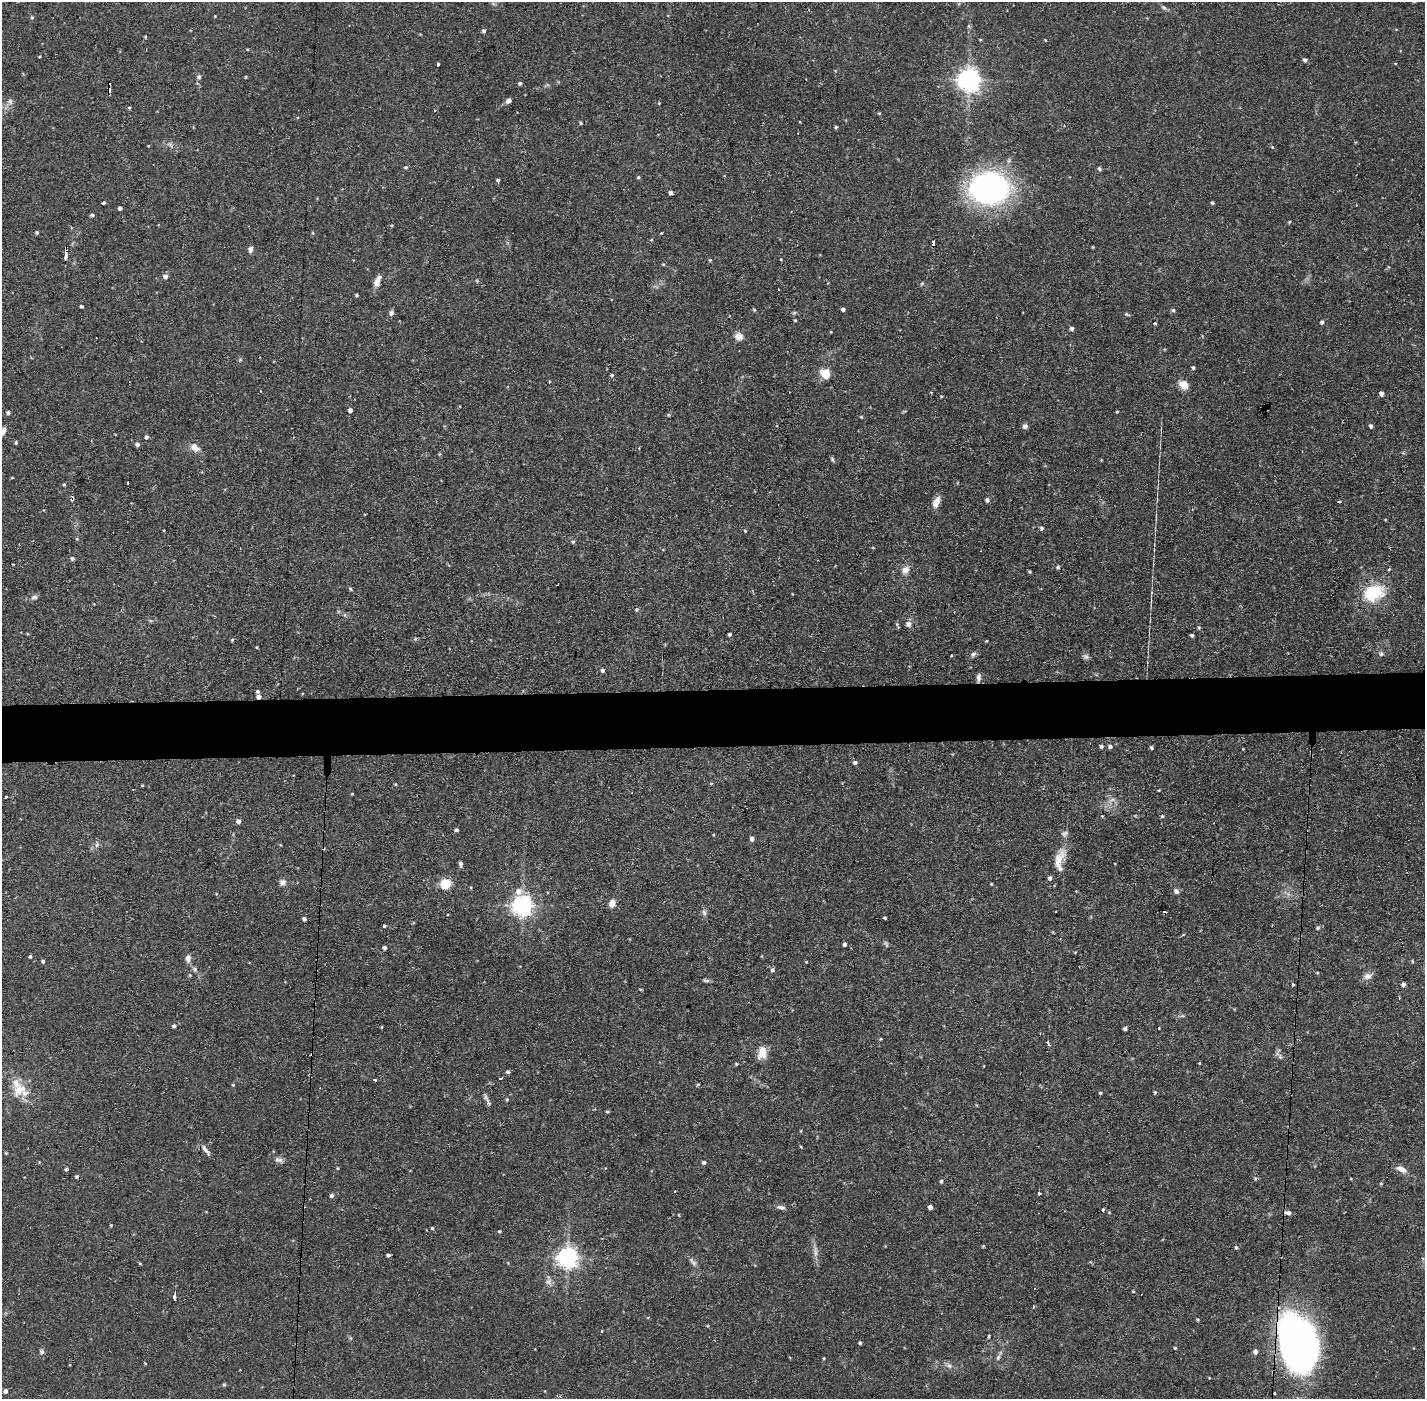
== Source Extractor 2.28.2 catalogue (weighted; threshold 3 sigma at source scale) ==
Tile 5 of 3 x 3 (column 2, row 2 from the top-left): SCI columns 1424-2846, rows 1452-2848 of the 4269 x 4300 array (HDU 1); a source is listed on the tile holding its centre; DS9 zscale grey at full resolution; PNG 1427 x 1401 px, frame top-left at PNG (2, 2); no overlay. Shown black and unused: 4% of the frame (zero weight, under 2 of 3 exposures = <1% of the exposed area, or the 3 px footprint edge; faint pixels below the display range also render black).
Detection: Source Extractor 2.28.2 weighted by HDU 2 'WHT'; one run over the whole footprint, this tile lists its part. Background 0.0744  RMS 0.0065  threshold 0.0293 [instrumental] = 3 sigma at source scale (4.5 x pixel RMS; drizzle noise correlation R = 1.50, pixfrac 1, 0.05/0.05 arcsec/px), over >= 5 px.
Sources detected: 234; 2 too faint to see at this stretch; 1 inside a brighter object's white glare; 9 cosmic-ray / hot-pixel residue — not listed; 5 inside a brighter listed object's ellipse — not listed separately; the other 217 listed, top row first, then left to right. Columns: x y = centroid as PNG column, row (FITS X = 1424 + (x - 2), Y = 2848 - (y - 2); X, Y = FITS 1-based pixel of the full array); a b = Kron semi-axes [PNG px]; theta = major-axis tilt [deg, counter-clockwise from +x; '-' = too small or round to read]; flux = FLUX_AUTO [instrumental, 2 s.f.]
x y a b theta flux
1164 7 8 5 -20 1.4
32 17 5 4 - 0.83
484 31 4 4 - 1.5
248 49 3 3 - 0.58
1305 60 4 4 - 2.1
437 64 4 3 - 6.7
199 77 6 5 - 1.3
246 77 3 3 - 0.69
969 80 7 7 - 490
520 83 5 4 - 1
10 101 8 6 -90 2.2
508 101 7 5 40 2.3
129 108 4 4 - 0.75
879 113 4 4 - 0.66
580 123 4 3 - 0.84
836 127 5 4 - 0.84
170 145 7 4 -45 1.4
1272 147 5 3 - 0.58
406 167 5 4 - 1
1099 168 5 4 - 1.1
638 177 4 3 - 0.85
498 180 4 3 - 1.2
992 187 37 25 -33 150
671 193 4 4 - 2.2
103 203 3 3 - 1.8
1212 203 4 3 - 1
120 208 4 3 - 1.7
92 215 4 4 - 1.3
1289 222 4 3 - 0.57
392 225 3 3 - 0.61
37 232 4 3 - 1.1
313 233 5 3 - 0.56
661 233 3 3 - 0.72
651 240 5 3 - 0.58
933 243 5 4 - 3
250 249 7 6 - 2.2
66 253 11 3 90 8.7
710 260 4 4 - 0.63
663 264 4 4 - 0.65
165 276 5 5 - 3.1
377 282 13 8 74 4.4
922 283 6 3 20 0.73
778 289 2 2 - 0.58
356 295 3 3 - 0.83
82 306 4 3 - 0.98
843 309 4 3 - 1.8
754 310 5 4 - 0.84
1173 310 5 5 - 1.2
391 313 7 6 - 1.8
1126 314 6 4 -34 0.83
795 320 4 3 - 0.64
1322 322 5 4 - 1.5
1072 328 4 4 - 1.9
739 336 11 8 -19 4.4
1193 367 4 4 - 1.1
825 374 10 8 -53 10
612 375 4 3 - 0.9
1183 385 9 7 -43 8.3
260 391 4 2 - 0.51
1381 393 4 4 - 2.7
1267 409 3 2 - 0.72
350 410 4 4 - 2.1
1117 412 3 3 - 0.62
8 413 4 4 - 1.7
669 415 4 4 - 0.75
861 417 4 4 - 0.63
1025 426 5 5 - 2.7
1371 426 4 4 - 1.7
4 431 9 5 66 2.8
146 437 4 4 - 2
16 443 4 3 - 0.81
137 444 5 4 - 1.9
195 447 14 9 -38 4.8
832 459 7 4 -60 0.98
12 478 4 3 - 0.49
64 484 5 3 - 0.65
72 499 5 4 - 1.5
987 500 5 4 - 1.8
936 502 12 6 67 6.6
1338 502 3 2 - 1.4
1042 528 4 4 - 1.4
164 530 3 2 - 0.52
745 531 4 3 - 0.62
77 539 4 3 - 0.61
573 542 5 5 - 1.2
873 548 4 3 - 0.57
72 558 4 4 - 1.6
1058 567 5 4 - 1.1
1389 569 3 3 - 1.9
905 570 11 9 48 4.3
1030 572 5 3 - 0.8
350 589 5 4 - 0.8
1374 592 25 18 21 28
34 597 9 5 7 1.8
637 609 5 5 - 1.1
908 624 6 6 - 3
1199 627 5 4 - 0.89
730 634 3 3 - 1.1
1192 635 4 3 - 1.1
232 640 4 3 - 0.72
986 641 3 3 - 0.49
973 654 8 5 52 1.6
1381 654 6 5 - 1.3
951 655 3 3 - 1.4
1086 657 7 7 - 1.8
602 670 4 3 - 1.8
979 678 10 5 85 2
258 691 4 4 - 1.2
258 697 5 4 - 2.7
1101 746 5 4 - 1.3
1110 747 5 5 - 1.7
1151 748 5 4 - 0.99
855 763 5 4 - 1.8
711 784 5 3 - 0.59
142 785 3 2 - 0.54
1159 790 4 3 - 0.49
352 794 4 3 - 0.51
5 797 3 3 - 1.5
1112 800 11 5 22 2.4
1102 816 3 3 - 0.51
1162 816 5 4 - 0.92
238 821 4 4 - 2.5
456 830 4 4 - 1.4
1065 833 10 6 32 1.8
752 839 5 4 - 2.4
97 845 6 4 44 1.4
1058 861 35 11 63 11
460 864 6 4 -78 1.6
282 882 7 7 - 3
446 884 5 5 - 46
991 884 3 3 - 0.47
1176 891 6 5 - 2.5
612 903 8 6 71 5.1
522 905 8 7 - 400
1164 911 3 2 - 1.4
704 913 9 5 -63 1.8
885 918 3 3 - 0.88
304 919 4 3 - 2
384 926 4 3 - 1.2
1318 928 5 5 - 1.1
844 944 4 3 - 1.5
385 948 4 3 - 1.8
30 956 4 4 - 1.2
188 958 9 7 77 2.9
43 961 4 4 - 1.2
1412 961 5 3 - 0.59
195 969 7 6 - 1.5
772 970 5 5 - 1.5
1317 973 4 3 - 0.54
1368 976 11 8 18 3.5
706 980 10 4 -5 1.3
1294 984 3 3 - 3.7
1403 984 4 4 - 2
641 990 5 3 - 0.56
174 1026 4 4 - 1.8
381 1027 3 3 - 0.6
1125 1028 4 3 - 1.5
1159 1028 3 2 - 0.88
881 1039 4 3 - 0.52
1048 1043 4 3 - 2.9
762 1052 18 11 79 7.1
1277 1054 7 6 - 1.9
1200 1062 3 3 - 2.3
737 1064 4 4 - 0.85
508 1072 5 4 - 1.3
500 1078 3 3 - 1.9
375 1080 4 3 - 3.4
698 1084 5 3 - 0.58
233 1085 4 3 - 0.64
20 1090 22 14 42 12
1155 1092 4 3 - 0.9
1100 1093 4 3 - 0.77
507 1100 5 4 - 0.79
488 1102 18 4 -65 2.3
607 1112 5 4 - 0.77
206 1150 19 5 -52 2.7
279 1160 12 6 -9 2.4
704 1162 4 4 - 1.6
337 1168 4 3 - 0.54
66 1169 4 4 - 0.8
1401 1169 15 7 -21 4.5
77 1176 5 4 - 1.4
941 1181 5 4 - 1.1
1381 1183 4 3 - 0.79
675 1191 3 2 - 0.72
1039 1194 3 3 - 5.6
332 1196 5 4 - 1.6
781 1207 11 5 -9 2.3
930 1207 4 4 - 3.1
1103 1210 5 3 - 0.86
1288 1213 8 5 -13 2.1
111 1225 4 3 - 0.6
432 1228 4 3 - 0.86
499 1231 4 4 - 0.79
1236 1247 5 4 - 1
388 1255 4 3 - 1.4
568 1258 7 7 - 400
693 1262 16 5 -45 2.4
140 1264 4 3 - 0.66
548 1281 10 8 43 2.8
1133 1291 4 3 - 0.54
174 1296 8 3 80 1.8
1033 1307 3 2 - 1.1
1198 1320 4 4 - 0.74
601 1332 3 3 - 4.7
988 1336 4 3 - 0.84
350 1338 6 4 -70 0.84
1297 1342 56 33 -71 280
860 1343 4 3 - 0.97
1175 1348 3 3 - 0.73
42 1352 7 6 - 1.7
1255 1352 5 5 - 2.3
998 1357 9 5 64 1.7
145 1363 4 3 - 0.48
949 1365 9 6 -47 2.3
224 1384 5 4 - 0.83
6 1391 4 4 - 2
Overlapping masked pixels (flux is a lower limit): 7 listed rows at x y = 933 243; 66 253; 1267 409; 72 499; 979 678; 258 697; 1297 1342
Isophote crosses this tile's border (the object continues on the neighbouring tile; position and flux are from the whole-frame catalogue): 1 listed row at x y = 4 431